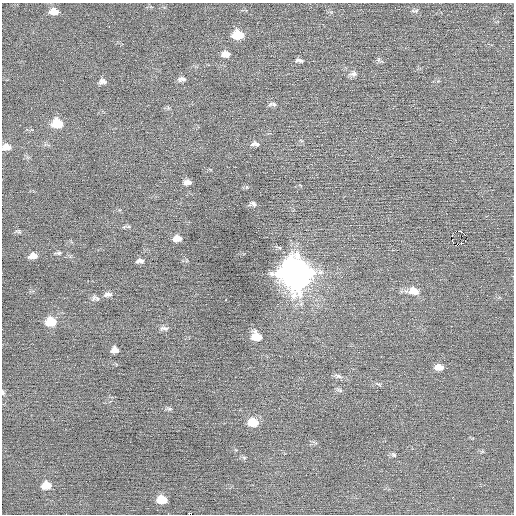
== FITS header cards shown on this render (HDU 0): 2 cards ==
NAXIS1  =                  512 / Axis length
NAXIS2  =                  512 / Axis length

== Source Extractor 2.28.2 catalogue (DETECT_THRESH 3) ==
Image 512 x 512 px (HDU 0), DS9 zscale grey, 1 PNG px = 1 image px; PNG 516 x 516 px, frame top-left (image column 1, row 512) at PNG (2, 3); no overlay
Background -0.00109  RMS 0.68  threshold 2.03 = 3 sigma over >= 5 px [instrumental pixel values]
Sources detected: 45; all 45 listed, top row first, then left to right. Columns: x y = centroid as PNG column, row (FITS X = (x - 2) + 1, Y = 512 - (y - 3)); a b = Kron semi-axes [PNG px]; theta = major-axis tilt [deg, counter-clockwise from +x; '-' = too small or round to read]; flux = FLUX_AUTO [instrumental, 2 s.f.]
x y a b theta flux
54 11 11 7 -1 360
415 11 11 3 2 70
109 27 2 2 - 26
238 35 10 7 -1 1100
226 54 10 7 -1 280
300 60 10 5 -5 130
353 74 13 7 2 170
182 79 9 5 -1 150
103 81 9 7 -9 170
272 104 11 5 0 120
57 123 10 8 -3 1100
255 144 12 6 -1 160
6 147 10 7 2 300
187 182 8 5 1 210
253 204 8 5 -12 130
129 227 6 4 -19 62
459 231 4 2 - 530
19 232 10 4 -17 83
465 235 3 2 - 160
177 238 9 6 5 330
461 243 3 3 - 76
458 245 2 2 - 280
58 253 9 4 2 87
33 256 10 6 5 280
140 261 10 5 2 150
295 273 13 12 - 71000
414 291 14 10 -14 500
108 294 12 6 9 180
97 298 9 6 -40 120
226 300 3 2 - 51
51 322 10 8 3 990
164 328 12 6 -3 140
256 336 11 9 -27 610
115 350 7 6 - 250
439 367 10 7 -2 320
338 376 12 5 -17 150
340 390 9 3 -23 80
3 392 7 4 -80 87
169 409 8 4 -8 80
253 422 12 8 -5 690
130 442 2 2 - 60
394 455 7 6 - 85
46 485 9 7 9 510
162 500 9 7 -4 660
190 514 4 2 - 1200
At the frame edge (FLAGS 8, measured only in part): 3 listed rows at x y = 6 147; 3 392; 190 514